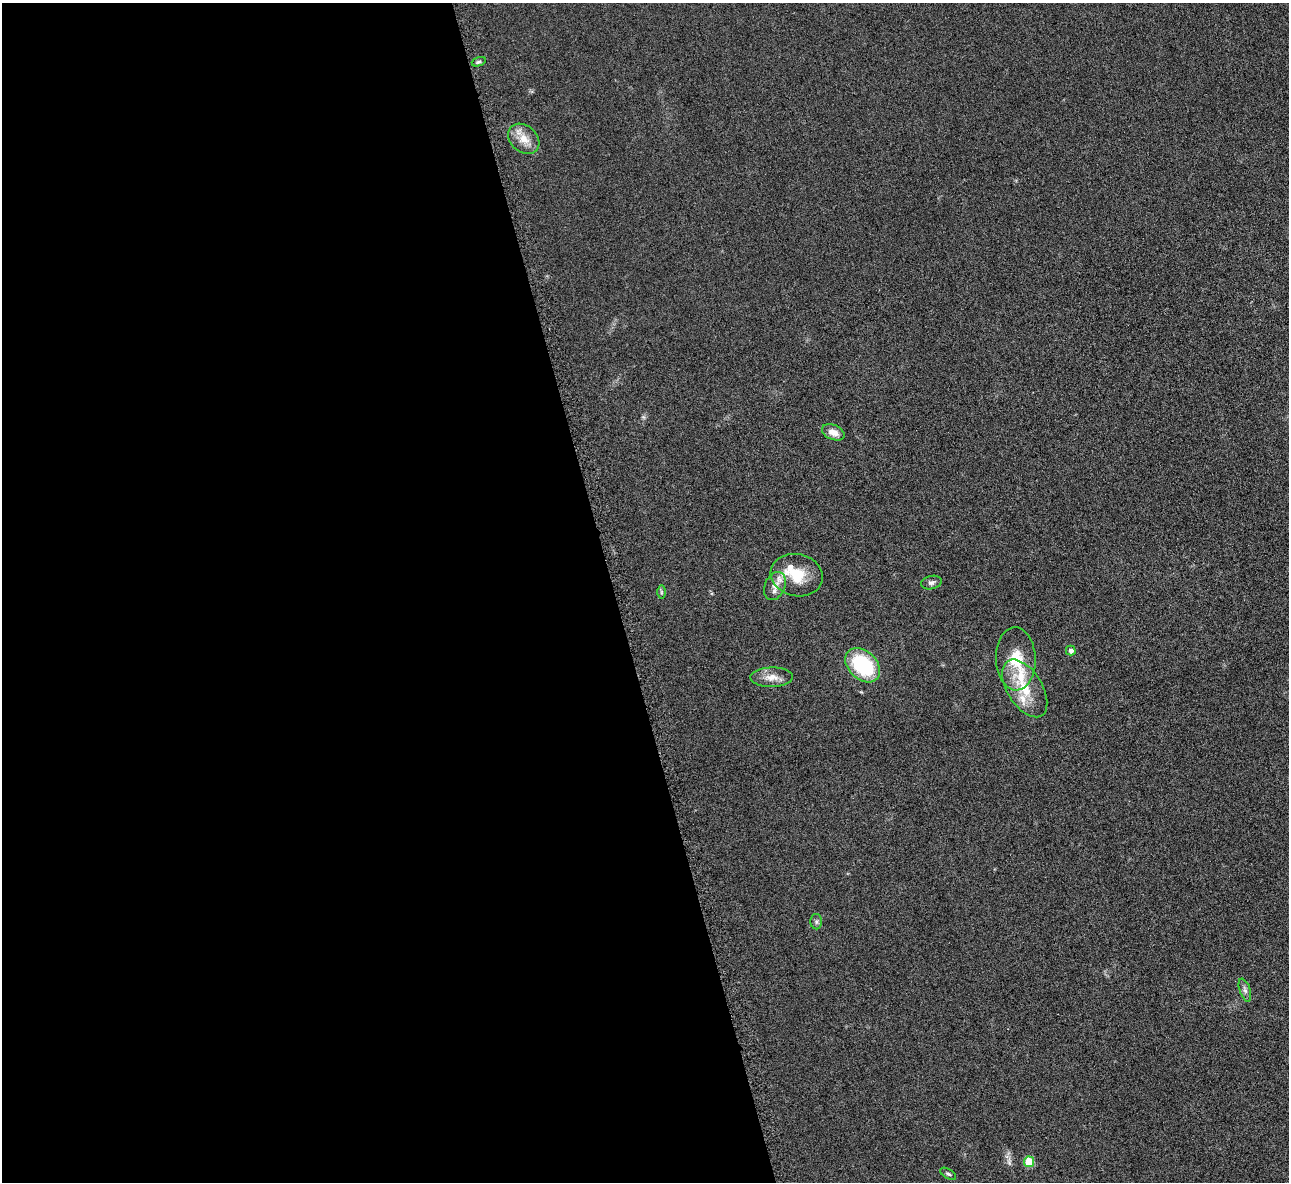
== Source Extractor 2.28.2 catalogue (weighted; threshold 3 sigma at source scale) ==
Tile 9 of 4 x 4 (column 1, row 3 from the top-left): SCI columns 6-1292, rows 1338-2517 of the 5171 x 5154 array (HDU 1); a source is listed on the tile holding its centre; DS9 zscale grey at full resolution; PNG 1291 x 1184 px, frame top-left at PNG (2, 3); each listed source drawn as its Kron ellipse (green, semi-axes under 4 px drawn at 4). Shown black and unused: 48% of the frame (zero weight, under 3 of 6 exposures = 2% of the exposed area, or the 3 px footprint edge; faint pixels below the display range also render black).
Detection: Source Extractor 2.28.2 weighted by HDU 2 'WHT'; one run over the whole footprint, this tile lists its part. Background 0.121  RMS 0.011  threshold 0.043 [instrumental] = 3 sigma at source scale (4.09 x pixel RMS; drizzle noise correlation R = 1.36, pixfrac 0.8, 0.05/0.05 arcsec/px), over >= 5 px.
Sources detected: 19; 3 inside a brighter listed object's ellipse — not listed separately; the other 16 listed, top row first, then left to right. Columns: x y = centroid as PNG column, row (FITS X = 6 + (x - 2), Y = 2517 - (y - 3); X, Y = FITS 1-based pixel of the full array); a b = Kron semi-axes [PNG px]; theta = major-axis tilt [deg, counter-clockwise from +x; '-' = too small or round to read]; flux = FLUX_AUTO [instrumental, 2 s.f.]
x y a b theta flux
479 62 7 4 18 1.8
524 139 17 13 -41 14
833 432 12 7 -23 8.6
797 575 26 21 -12 30
931 583 10 6 13 3.2
775 586 14 10 67 8.8
661 592 7 4 89 1.7
1071 651 5 5 - 3.3
1016 659 31 20 -88 33
863 665 20 14 -43 68
772 677 21 9 1 10
1025 688 32 17 -58 33
816 922 8 6 -89 2.3
1245 990 12 5 -72 3.5
1029 1162 5 5 - 32
948 1174 9 4 -31 2